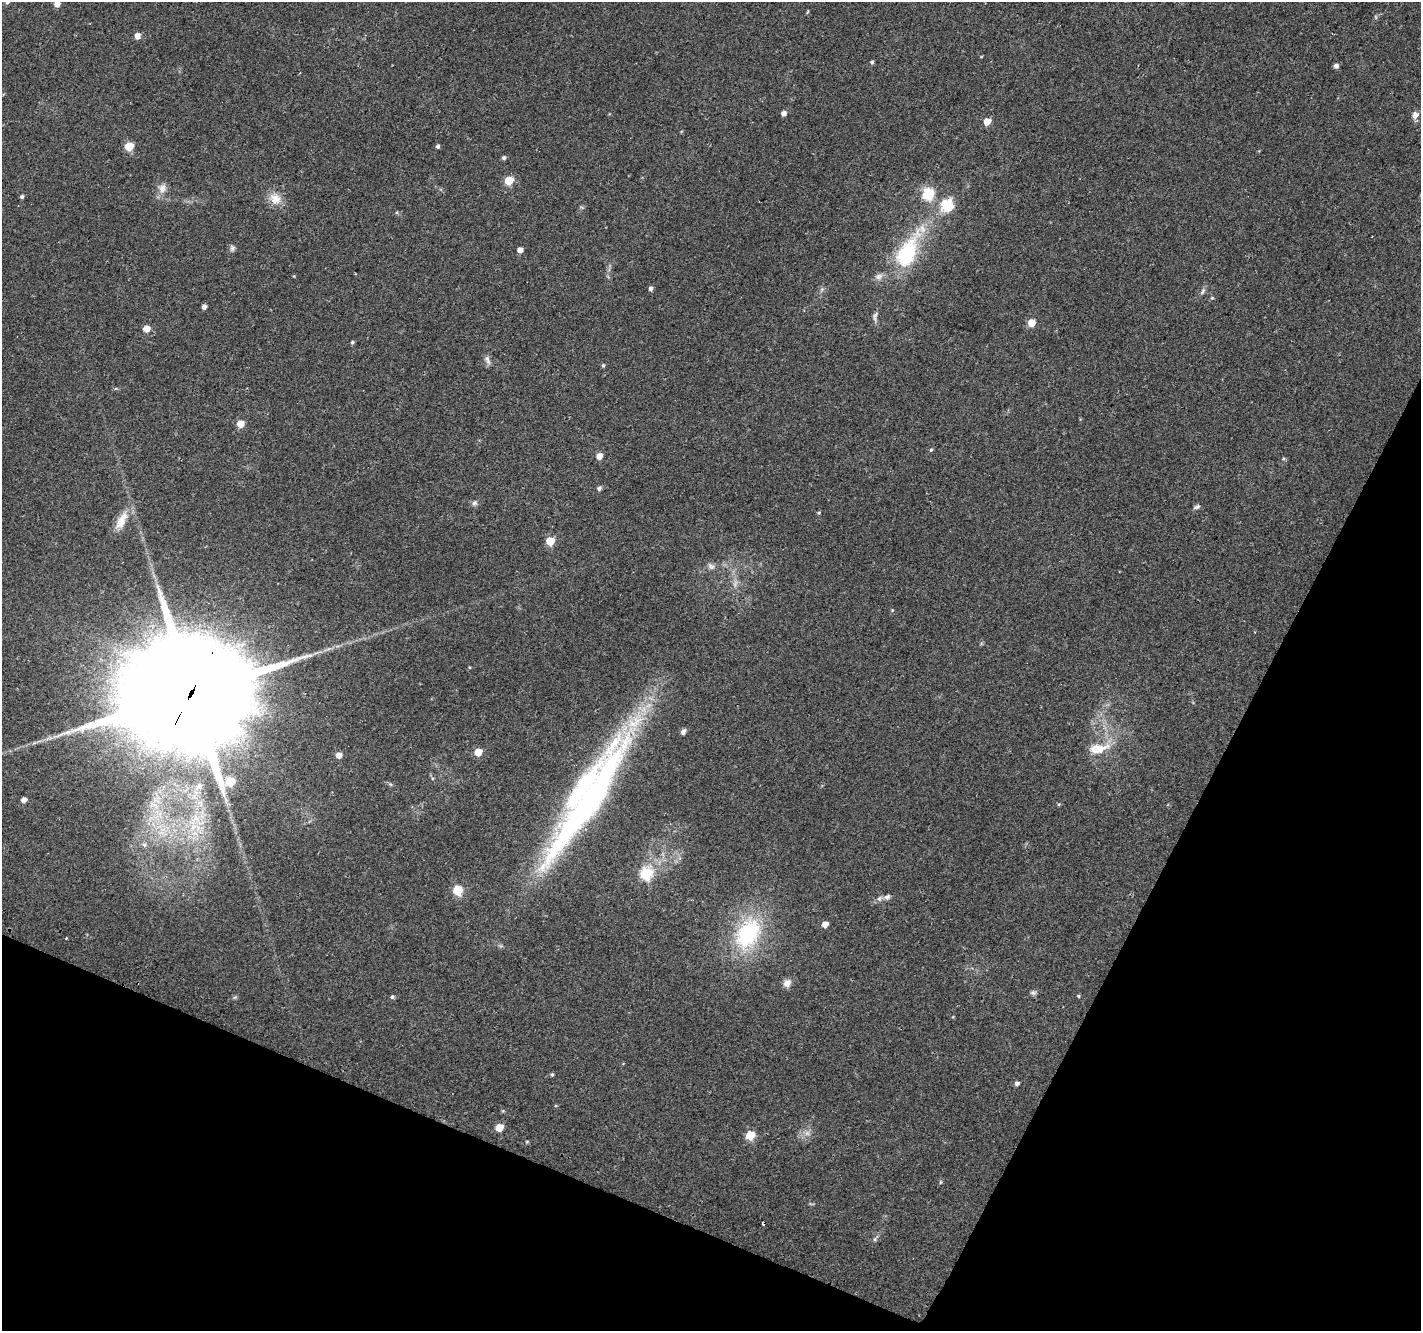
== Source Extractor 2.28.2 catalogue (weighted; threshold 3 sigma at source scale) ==
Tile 15 of 4 x 4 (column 3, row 4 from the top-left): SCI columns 2859-4277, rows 300-1628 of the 5709 x 5850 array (HDU 1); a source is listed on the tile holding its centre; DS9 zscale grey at full resolution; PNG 1423 x 1333 px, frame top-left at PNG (2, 2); no overlay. Shown black and unused: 22% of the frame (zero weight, under 2 of 3 exposures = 2% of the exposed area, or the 3 px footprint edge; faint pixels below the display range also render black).
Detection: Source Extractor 2.28.2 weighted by HDU 2 'WHT'; one run over the whole footprint, this tile lists its part. Background 0.0558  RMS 0.011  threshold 0.0496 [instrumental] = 3 sigma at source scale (4.5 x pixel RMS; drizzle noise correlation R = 1.50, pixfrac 1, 0.0396/0.0396 arcsec/px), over >= 5 px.
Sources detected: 80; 3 too faint to see at this stretch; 1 cosmic-ray / hot-pixel residue — not listed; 2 inside a brighter listed object's ellipse — not listed separately; the other 74 listed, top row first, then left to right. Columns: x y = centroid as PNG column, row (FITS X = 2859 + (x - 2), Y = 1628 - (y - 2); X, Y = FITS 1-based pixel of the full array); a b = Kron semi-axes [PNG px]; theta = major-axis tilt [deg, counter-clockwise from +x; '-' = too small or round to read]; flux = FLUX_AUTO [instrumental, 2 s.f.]
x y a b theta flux
7 2 6 4 59 2.4
57 4 5 5 - 8.5
1376 17 6 4 -88 1.5
137 36 5 5 - 8.7
872 62 4 4 - 1.9
1336 66 5 5 - 4.3
783 113 5 4 - 5.7
1415 115 9 7 64 6.5
987 121 5 5 - 19
129 146 5 5 - 42
438 146 4 4 - 2.3
504 158 5 5 - 2.5
509 181 5 5 - 36
162 188 15 10 81 8.8
928 194 6 6 - 110
22 197 4 4 - 2.4
275 199 17 15 -38 15
947 205 18 17 - 29
1372 237 3 2 - 0.71
232 248 9 6 82 3.1
520 250 5 4 - 7.9
908 251 58 22 61 96
650 288 5 4 - 3.5
822 289 6 5 - 2.1
1203 291 11 5 54 3
1212 298 6 5 - 1.5
204 307 4 4 - 4.4
875 316 14 6 85 4.4
1031 323 5 5 - 19
146 328 5 5 - 15
352 342 5 4 - 1.9
487 360 14 6 -67 4.5
603 365 5 4 - 1.6
240 424 5 5 - 19
931 450 5 4 - 1.5
599 456 5 5 - 11
599 488 5 5 - 2.9
474 503 8 7 - 3.1
1197 507 9 5 16 2.6
819 513 5 4 - 1.4
121 520 30 11 62 18
550 541 5 5 - 34
711 566 11 8 -31 4.8
892 610 5 4 - 1.1
192 691 47 33 60 53000
683 732 7 5 48 3.9
34 743 7 4 19 2
1098 749 22 10 11 27
478 752 5 5 - 23
339 755 5 5 - 9.1
390 784 6 4 -70 1.4
199 786 15 9 36 11
24 800 5 4 - 6.3
589 800 180 23 58 460
1059 804 5 4 - 1.3
144 845 7 6 - 3.1
646 873 6 6 - 130
458 890 6 5 - 60
887 897 9 7 25 3.6
825 924 5 5 - 9.1
748 933 38 26 61 110
66 938 3 2 - 1.1
787 983 10 8 48 7.3
1033 993 10 6 5 2.8
1078 996 5 4 - 1.2
235 997 6 5 - 1.6
392 997 6 5 - 1.8
953 1017 5 4 - 0.96
552 1074 5 4 - 1.6
1017 1083 5 4 - 3.9
499 1127 5 5 - 23
750 1135 6 5 - 40
940 1182 6 4 88 1.3
875 1239 6 5 - 1.9
Overlapping masked pixels (flux is a lower limit): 1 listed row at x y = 192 691
Isophote crosses this tile's border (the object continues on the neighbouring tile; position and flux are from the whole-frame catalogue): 2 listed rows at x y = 7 2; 57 4